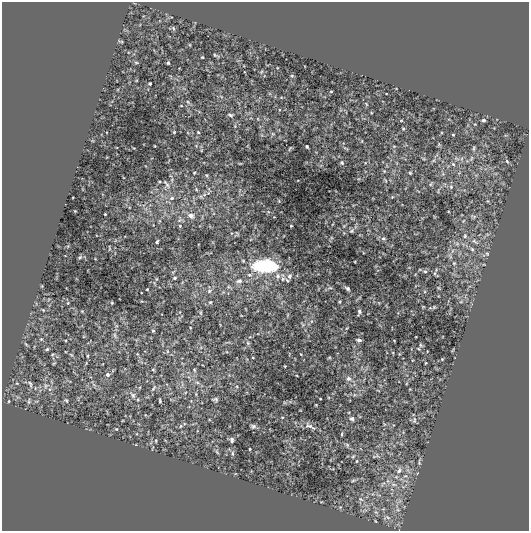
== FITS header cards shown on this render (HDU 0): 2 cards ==
NAXIS1  =                  527
NAXIS2  =                  529

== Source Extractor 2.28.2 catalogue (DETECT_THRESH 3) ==
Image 527 x 529 px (HDU 0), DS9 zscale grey, 1 PNG px = 1 image px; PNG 531 x 533 px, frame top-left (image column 1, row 529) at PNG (2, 2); no overlay
Background -0.00141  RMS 3.7e-04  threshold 0.0011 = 3 sigma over >= 5 px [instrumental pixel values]
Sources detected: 333; all 333 listed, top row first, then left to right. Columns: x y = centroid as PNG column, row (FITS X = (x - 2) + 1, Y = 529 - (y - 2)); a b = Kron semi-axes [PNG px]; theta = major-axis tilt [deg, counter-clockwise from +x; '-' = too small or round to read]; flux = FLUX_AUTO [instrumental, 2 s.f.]
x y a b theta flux
173 28 6 5 - 0.051
125 30 8 3 -23 0.029
120 41 5 3 - 0.036
189 45 3 2 - 0.022
216 55 7 3 -27 0.045
202 57 3 3 - 0.028
238 61 6 4 0 0.026
136 62 5 4 - 0.039
168 63 3 3 - 0.041
245 72 3 2 - 0.015
261 72 7 5 59 0.04
292 76 5 4 - 0.035
136 80 3 2 - 0.022
150 84 3 3 - 0.042
184 88 7 4 -44 0.044
396 88 3 2 - 0.017
331 91 3 2 - 0.025
386 94 3 2 - 0.016
281 97 4 4 - 0.023
188 103 12 5 -42 0.063
366 104 6 4 -71 0.036
181 106 3 2 - 0.021
279 110 4 2 - 0.017
341 110 6 4 89 0.028
345 111 5 2 - 0.021
371 113 3 2 - 0.023
230 115 6 4 -18 0.056
251 118 5 3 - 0.023
258 119 5 4 - 0.027
401 120 4 3 - 0.023
449 120 5 3 - 0.023
483 120 4 3 - 0.067
475 124 4 3 - 0.021
468 125 5 3 - 0.027
235 126 6 4 84 0.035
494 128 2 2 - 0.015
403 129 4 3 - 0.035
174 132 3 3 - 0.027
198 132 4 4 - 0.025
273 134 7 5 55 0.047
262 135 6 5 - 0.04
453 135 3 2 - 0.026
506 135 7 3 1 0.02
92 141 6 3 -8 0.022
362 141 4 4 - 0.022
439 145 4 3 - 0.034
155 146 3 2 - 0.018
196 146 5 5 - 0.03
307 146 3 3 - 0.048
394 146 5 5 - 0.031
134 148 3 2 - 0.02
346 148 10 4 -29 0.043
474 148 5 4 - 0.045
290 149 5 2 - 0.035
201 150 3 2 - 0.022
436 155 10 3 59 0.045
107 157 3 2 - 0.017
471 158 9 6 65 0.082
423 159 6 3 -23 0.03
457 159 12 7 -19 0.14
434 160 8 5 30 0.057
507 161 7 4 -52 0.051
240 163 4 2 - 0.027
342 163 5 5 - 0.058
365 163 5 5 - 0.032
397 163 6 4 -89 0.025
453 164 7 5 -59 0.059
321 165 5 3 - 0.027
384 171 5 5 - 0.033
194 172 4 3 - 0.025
410 173 3 3 - 0.037
443 173 8 5 -80 0.059
459 173 6 4 45 0.036
495 173 7 3 8 0.031
207 175 5 4 - 0.034
476 175 7 5 29 0.046
358 179 6 5 - 0.028
172 180 12 5 -89 0.1
298 180 3 2 - 0.015
385 180 8 4 -64 0.04
159 182 3 3 - 0.029
431 184 8 5 40 0.041
166 185 15 10 -75 0.19
451 187 7 5 -76 0.067
83 189 5 3 - 0.018
196 189 6 4 -63 0.037
239 190 9 4 80 0.048
438 190 10 4 62 0.046
418 191 6 3 -36 0.022
208 193 11 8 18 0.11
204 195 8 6 55 0.064
73 197 2 2 - 0.018
201 197 8 5 -35 0.057
392 197 5 4 - 0.032
172 198 8 7 - 0.11
194 200 15 4 -84 0.066
279 201 5 3 - 0.029
488 201 5 3 - 0.03
353 205 3 3 - 0.019
146 209 7 4 89 0.062
75 211 3 2 - 0.022
448 211 3 2 - 0.019
268 212 6 5 - 0.046
105 214 3 3 - 0.031
191 215 12 8 -28 0.19
473 216 8 6 -19 0.061
434 217 3 2 - 0.022
352 219 7 3 -1 0.026
180 220 12 9 -18 0.14
159 221 6 4 81 0.031
463 221 6 4 47 0.04
326 222 5 3 - 0.02
333 224 4 2 - 0.024
180 226 5 4 - 0.04
291 226 3 3 - 0.033
344 226 9 5 37 0.055
356 226 11 4 75 0.049
352 231 10 8 -66 0.077
344 233 5 4 - 0.028
237 234 8 6 71 0.048
360 235 5 3 - 0.021
486 235 14 5 40 0.085
283 236 3 2 - 0.018
465 236 8 6 62 0.081
251 239 5 4 - 0.03
331 239 8 5 63 0.045
383 239 7 6 - 0.074
475 241 12 6 -29 0.13
157 242 4 3 - 0.044
456 243 12 7 -31 0.15
68 246 5 4 - 0.033
109 248 8 3 -89 0.027
472 249 9 6 -47 0.082
211 253 4 2 - 0.015
363 253 3 2 - 0.018
487 254 7 7 - 0.072
450 256 12 8 -79 0.12
80 257 4 3 - 0.04
85 257 6 3 -70 0.023
95 259 3 2 - 0.017
243 261 5 4 - 0.032
355 262 3 2 - 0.022
454 263 6 5 - 0.056
484 264 5 2 - 0.026
265 266 18 9 1 4.8
376 266 5 4 - 0.023
409 267 6 4 0 0.026
420 269 5 3 - 0.025
425 271 6 5 - 0.052
173 272 7 4 51 0.038
435 272 8 3 75 0.044
415 274 4 3 - 0.022
278 276 15 11 21 0.26
289 276 7 5 79 0.079
437 276 3 2 - 0.017
56 277 8 2 69 0.022
175 278 5 4 - 0.049
156 279 4 3 - 0.027
283 279 14 7 81 0.095
287 280 5 3 - 0.035
239 281 11 8 13 0.16
182 282 6 4 59 0.034
154 283 7 4 -62 0.033
42 286 3 3 - 0.026
415 286 5 3 - 0.022
209 287 7 3 -15 0.032
229 287 10 6 -34 0.087
330 288 9 4 18 0.049
347 288 7 4 -40 0.086
439 288 4 3 - 0.029
147 289 3 2 - 0.025
318 289 5 3 - 0.021
209 291 10 7 51 0.11
425 291 5 5 - 0.036
223 292 6 6 - 0.057
438 296 3 2 - 0.018
358 298 7 2 43 0.04
49 299 7 5 70 0.054
141 301 5 3 - 0.026
461 301 7 5 65 0.06
210 302 6 6 - 0.049
339 302 4 4 - 0.034
68 303 4 3 - 0.023
112 303 3 3 - 0.028
379 303 5 5 - 0.028
423 307 3 2 - 0.024
434 307 5 4 - 0.046
43 310 6 4 -31 0.032
82 311 4 4 - 0.027
200 312 7 5 -76 0.046
359 312 7 3 73 0.081
241 315 3 2 - 0.018
288 315 6 3 82 0.024
180 317 11 5 56 0.049
311 321 6 4 90 0.046
302 324 9 5 -60 0.045
116 325 10 5 -67 0.062
220 325 3 2 - 0.017
190 328 4 3 - 0.022
347 328 6 4 37 0.03
153 331 5 4 - 0.043
84 336 5 4 - 0.031
115 336 11 7 -65 0.1
416 337 2 2 - 0.017
41 339 5 5 - 0.046
136 340 6 5 - 0.037
359 340 5 4 - 0.11
65 341 3 2 - 0.023
394 341 3 2 - 0.021
175 342 12 4 36 0.06
228 342 10 3 4 0.044
88 343 6 3 16 0.025
248 343 9 6 -80 0.068
26 344 6 3 -42 0.037
163 344 8 3 89 0.036
421 345 4 3 - 0.039
201 347 7 6 - 0.076
47 349 6 4 27 0.05
418 349 6 4 -20 0.026
453 350 5 2 - 0.026
167 351 6 5 - 0.049
427 351 3 2 - 0.015
227 352 6 4 -12 0.035
137 354 5 4 - 0.03
289 354 5 3 - 0.018
301 354 3 2 - 0.02
399 354 4 3 - 0.023
53 355 14 7 -82 0.092
71 355 8 4 -25 0.048
87 356 6 5 - 0.044
253 357 3 2 - 0.02
329 358 4 3 - 0.032
247 359 5 3 - 0.023
442 359 3 3 - 0.026
413 360 3 2 - 0.018
140 362 11 4 -37 0.04
54 363 4 3 - 0.031
86 363 7 4 55 0.034
182 363 7 4 -43 0.036
426 363 3 2 - 0.021
285 366 3 2 - 0.023
366 369 12 4 60 0.056
113 370 6 3 55 0.028
153 370 6 4 -57 0.039
194 370 8 5 -87 0.057
74 372 7 3 -45 0.025
107 375 6 6 - 0.1
297 375 3 2 - 0.018
189 378 16 7 -57 0.18
349 379 17 7 -31 0.18
69 381 11 4 -24 0.048
197 382 10 6 -25 0.1
17 383 5 4 - 0.032
30 384 14 7 -66 0.13
182 384 17 8 84 0.18
94 385 12 5 -63 0.076
380 385 5 3 - 0.024
46 386 11 10 - 0.19
237 386 7 6 - 0.056
139 388 6 4 71 0.028
153 388 11 5 53 0.095
50 389 11 6 55 0.1
410 389 3 2 - 0.021
185 392 7 5 52 0.054
196 394 6 5 - 0.04
133 395 14 8 -55 0.17
354 395 8 5 26 0.071
18 397 8 5 -35 0.066
328 397 5 3 - 0.025
78 398 8 5 -78 0.044
215 399 6 5 - 0.065
320 399 3 2 - 0.021
66 400 7 5 -24 0.056
172 400 10 3 -9 0.042
9 401 3 3 - 0.025
29 401 9 5 78 0.067
36 401 7 4 17 0.038
160 401 7 4 -85 0.036
285 402 5 4 - 0.031
316 405 3 3 - 0.024
189 406 5 3 - 0.021
300 410 3 2 - 0.015
107 412 6 2 -80 0.019
145 415 6 4 -37 0.027
282 417 4 3 - 0.021
352 419 9 6 -23 0.095
209 420 4 3 - 0.022
414 420 9 7 83 0.077
123 421 3 2 - 0.021
139 424 5 3 - 0.024
384 424 7 5 -16 0.036
393 425 4 3 - 0.017
181 426 7 5 38 0.056
253 426 8 4 -20 0.067
310 426 16 6 -28 0.14
116 429 4 4 - 0.033
197 431 4 3 - 0.019
137 434 5 3 - 0.023
342 434 5 2 - 0.03
165 440 4 3 - 0.018
231 440 6 4 -33 0.083
156 441 6 3 -88 0.027
346 445 8 5 -45 0.052
152 448 8 2 75 0.028
250 449 3 2 - 0.031
217 451 8 4 -61 0.045
232 453 8 5 -90 0.059
353 456 7 5 50 0.046
377 456 10 7 -43 0.079
356 461 5 4 - 0.031
419 462 10 4 78 0.054
333 469 6 2 6 0.021
399 470 11 8 73 0.15
408 471 11 6 -44 0.13
235 474 5 3 - 0.019
405 476 8 6 -12 0.12
396 477 8 6 -1 0.1
354 480 10 4 21 0.052
388 481 9 6 -49 0.11
383 484 11 6 42 0.11
394 484 11 7 -9 0.16
404 486 12 5 30 0.12
378 495 10 5 -34 0.074
361 500 11 8 81 0.11
399 501 14 9 33 0.16
321 502 3 2 - 0.019
340 507 5 4 - 0.029
397 508 17 7 -76 0.2
383 509 5 4 - 0.027
364 510 10 5 4 0.066
376 512 9 5 -53 0.064
387 517 13 7 6 0.13
375 521 3 2 - 0.021